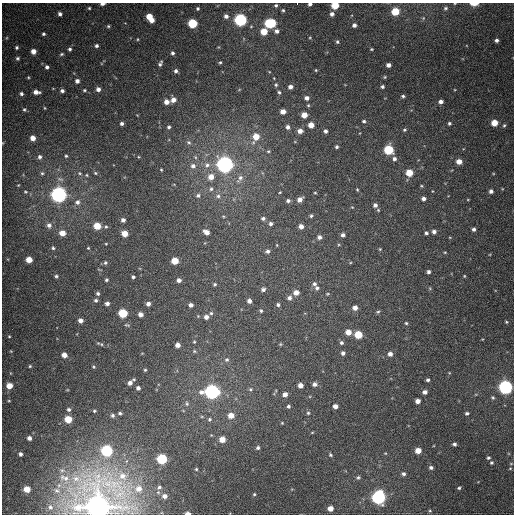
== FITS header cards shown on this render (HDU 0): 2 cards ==
NAXIS1  =                  512
NAXIS2  =                  512

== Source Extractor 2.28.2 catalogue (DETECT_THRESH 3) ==
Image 512 x 512 px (HDU 0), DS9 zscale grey, 1 PNG px = 1 image px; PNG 516 x 516 px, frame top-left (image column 1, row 512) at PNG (2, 3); no overlay
Background 472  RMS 13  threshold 40.5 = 3 sigma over >= 5 px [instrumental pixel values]
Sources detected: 255; all 255 listed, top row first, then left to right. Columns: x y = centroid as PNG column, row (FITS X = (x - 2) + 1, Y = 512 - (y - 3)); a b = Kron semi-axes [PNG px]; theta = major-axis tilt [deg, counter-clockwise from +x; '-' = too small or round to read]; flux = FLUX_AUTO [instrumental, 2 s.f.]
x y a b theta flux
102 4 5 3 - 2.7e+03
297 4 2 2 - 2.5e+03
310 4 4 3 - 2.4e+03
474 4 7 3 0 8.3e+03
276 5 4 4 - 1.4e+03
335 5 5 4 - 2.6e+04
89 8 3 3 - 1.0e+03
198 8 4 4 - 1.5e+03
445 8 6 5 - 1.6e+03
283 10 4 4 - 1.2e+03
395 11 5 5 - 2.8e+04
60 14 4 4 - 2.7e+03
332 14 5 4 - 3.3e+03
226 16 5 4 - 3.3e+03
150 18 8 5 -56 1.9e+04
423 18 5 5 - 1.1e+03
240 20 6 5 - 1.9e+05
192 23 5 5 - 5.4e+04
270 23 7 5 -1 7.3e+04
354 25 4 4 - 3.0e+03
108 26 4 4 - 1.2e+03
264 31 5 5 - 1.8e+04
277 31 5 4 - 3.5e+03
44 34 3 3 - 1.7e+03
310 38 4 3 - 7.4e+02
137 39 5 3 - 7.8e+02
496 40 4 4 - 2.3e+03
337 42 5 4 - 1.5e+03
96 46 4 4 - 2.2e+03
17 47 4 4 - 1.6e+03
70 49 4 4 - 1.7e+03
371 49 3 2 - 8.4e+02
33 51 4 4 - 6.9e+03
173 53 5 4 - 2.1e+03
62 54 5 4 - 1.3e+03
17 58 5 5 - 1.8e+03
220 62 4 3 - 1.1e+03
160 63 8 4 63 2.1e+03
388 65 4 4 - 4.0e+03
47 67 4 4 - 2.4e+03
316 70 4 4 - 9.3e+02
176 71 4 4 - 2.7e+03
28 77 4 4 - 1.1e+03
385 77 4 4 - 9.8e+02
77 81 5 4 - 3.6e+03
276 85 5 5 - 1.5e+03
290 87 5 4 - 3.9e+03
382 87 4 4 - 1.9e+03
98 89 5 4 - 3.8e+03
84 90 5 4 - 1.1e+03
239 90 5 3 - 7.6e+02
62 91 4 4 - 2.7e+03
36 92 6 4 -6 5.8e+03
279 92 5 4 - 1.4e+03
21 94 5 4 - 2.3e+03
403 96 4 4 - 1.6e+03
307 98 5 4 - 3.9e+03
173 100 6 6 - 5.2e+03
166 102 5 4 - 6.2e+03
441 102 4 4 - 3.9e+03
308 105 4 4 - 1.1e+03
45 108 5 3 - 8.4e+02
24 109 5 4 - 1.5e+03
283 111 5 4 - 6.9e+03
304 115 5 5 - 1.0e+04
364 121 5 4 - 1.7e+03
449 123 3 3 - 1.5e+03
494 123 5 5 - 1.5e+04
122 124 3 3 - 2.3e+03
311 125 4 4 - 1.0e+04
504 125 5 4 - 1.4e+03
169 127 4 4 - 1.7e+03
288 127 5 5 - 3.1e+03
405 130 5 4 - 1.3e+03
300 131 5 5 - 6.0e+03
325 131 4 4 - 2.6e+03
256 137 8 6 63 1.6e+04
33 138 4 4 - 7.6e+03
189 142 6 5 - 1.8e+03
337 147 4 4 - 1.9e+03
388 150 6 5 - 6.0e+04
268 151 5 4 - 1.2e+03
66 156 4 4 - 1.1e+03
40 157 5 5 - 2.5e+03
195 157 6 4 -71 1.3e+03
394 159 5 5 - 2.7e+03
459 161 5 4 - 8.8e+03
225 164 6 6 - 6.1e+05
207 165 9 8 - 5.2e+03
193 166 7 7 - 4.0e+03
161 170 3 2 - 8.7e+02
42 173 5 5 - 1.4e+03
80 173 6 5 - 1.4e+03
95 173 5 4 - 1.1e+03
409 173 5 5 - 2.1e+04
86 175 4 4 - 9.0e+02
211 177 6 6 - 9.2e+03
240 178 15 7 61 6.4e+03
18 185 4 3 - 7.0e+02
421 186 5 4 - 1.0e+03
211 189 6 6 - 2.2e+03
357 190 4 3 - 1.0e+03
432 191 4 3 - 5.7e+02
491 191 5 4 - 3.0e+03
25 192 5 4 - 1.1e+03
280 192 4 3 - 7.5e+02
315 193 4 3 - 8.6e+02
59 195 6 6 - 5.1e+05
198 195 6 5 - 2.3e+03
218 196 7 6 - 3.1e+03
423 199 4 4 - 3.4e+03
300 200 5 4 - 5.2e+03
288 201 5 4 - 2.4e+03
77 202 7 7 - 3.6e+03
375 205 6 6 - 3.8e+03
352 207 5 4 - 8.3e+02
223 216 5 3 - 8.8e+02
311 216 4 3 - 1.4e+03
263 218 4 4 - 2.1e+03
123 220 4 4 - 3.5e+03
271 224 4 4 - 2.3e+03
49 225 7 6 - 4.1e+03
97 226 5 5 - 1.9e+04
301 226 4 4 - 4.9e+03
106 227 5 4 - 1.2e+03
474 229 4 4 - 2.4e+03
434 231 5 5 - 3.3e+03
206 232 6 4 -30 6.6e+03
62 233 5 5 - 1.0e+04
124 233 5 4 - 1.4e+04
426 233 5 5 - 1.8e+03
343 235 4 4 - 2.7e+03
319 237 5 4 - 3.3e+03
106 244 3 3 - 6.8e+02
53 248 5 4 - 1.5e+03
88 248 3 3 - 8.4e+02
380 249 4 4 - 8.5e+02
267 251 4 4 - 2.3e+03
445 252 4 3 - 8.1e+02
29 260 5 4 - 1.4e+04
175 261 5 5 - 2.0e+04
105 263 5 5 - 1.8e+03
428 272 4 4 - 2.2e+03
56 276 4 4 - 1.5e+03
464 276 3 3 - 8.5e+02
133 277 4 3 - 1.8e+03
106 280 4 3 - 1.5e+03
179 280 5 5 - 3.9e+03
215 284 4 4 - 1.5e+03
314 284 6 5 - 2.3e+03
317 288 6 6 - 2.3e+03
430 288 6 3 73 9.5e+02
263 289 5 5 - 2.5e+03
296 292 5 5 - 7.2e+03
98 293 4 4 - 1.8e+03
327 294 5 3 - 8.7e+02
289 298 6 5 - 3.2e+03
96 300 5 5 - 2.0e+03
249 301 4 4 - 4.1e+03
107 303 4 4 - 3.1e+03
148 304 4 4 - 4.2e+03
191 305 4 4 - 3.6e+03
278 305 5 4 - 1.8e+03
355 308 5 5 - 5.0e+03
261 311 5 4 - 1.4e+03
378 312 5 4 - 1.4e+03
123 313 5 5 - 4.5e+04
211 313 5 5 - 1.4e+03
140 314 4 4 - 5.1e+03
198 316 4 4 - 8.0e+02
206 317 5 4 - 4.5e+03
80 320 4 4 - 5.2e+03
506 322 3 3 - 9.2e+02
406 323 4 4 - 1.2e+03
127 325 8 3 -15 1.2e+03
348 332 5 5 - 1.0e+04
358 335 5 5 - 2.8e+04
9 336 4 3 - 8.6e+02
194 342 5 4 - 1.0e+03
341 343 5 5 - 1.9e+03
102 344 6 4 -69 1.3e+03
280 344 5 4 - 9.8e+02
178 345 4 4 - 5.5e+03
11 351 5 3 - 7.9e+02
194 351 5 4 - 1.1e+03
343 353 4 4 - 2.6e+03
390 354 5 5 - 4.4e+03
64 355 5 4 - 7.9e+03
227 360 6 6 - 2.2e+03
30 366 4 4 - 1.2e+03
93 367 5 4 - 1.1e+03
145 370 3 3 - 9.3e+02
428 380 3 3 - 1.8e+03
130 383 6 5 - 4.5e+03
314 384 5 5 - 3.4e+03
300 385 4 4 - 6.1e+03
9 386 5 5 - 1.2e+04
505 387 6 6 - 3.0e+05
138 388 4 4 - 2.8e+03
251 389 6 5 - 1.6e+03
67 390 5 3 - 6.8e+02
212 392 7 6 - 3.8e+05
425 392 5 4 - 3.6e+03
285 394 5 5 - 5.2e+03
493 397 5 5 - 1.3e+03
9 401 4 3 - 8.7e+02
418 401 4 4 - 5.5e+03
187 404 6 6 - 1.7e+03
288 406 4 4 - 1.9e+03
335 406 4 4 - 4.9e+03
69 409 5 4 - 2.1e+03
94 411 4 4 - 1.1e+03
120 413 4 3 - 1.6e+03
308 413 5 4 - 1.4e+03
467 413 4 3 - 1.6e+03
112 415 5 5 - 2.0e+03
231 415 5 5 - 1.0e+04
68 419 5 5 - 2.4e+04
209 419 6 5 - 1.5e+03
282 423 4 4 - 8.5e+02
312 432 5 3 - 7.9e+02
29 438 5 4 - 3.9e+03
222 439 5 5 - 1.1e+04
454 444 4 3 - 2.2e+03
258 448 4 4 - 1.9e+03
418 450 5 4 - 1.1e+04
107 451 6 5 - 1.3e+05
385 453 5 3 - 7.8e+02
20 454 4 4 - 2.4e+03
330 455 6 4 -43 1.3e+03
488 458 5 4 - 1.4e+03
162 459 5 5 - 8.0e+04
126 461 3 3 - 3.0e+03
491 463 4 4 - 1.4e+03
511 464 5 3 - 8.1e+02
431 468 5 4 - 2.3e+03
510 468 5 4 - 9.8e+02
196 469 3 3 - 1.0e+03
62 470 9 7 3 4.0e+03
403 474 6 5 - 2.3e+03
358 477 6 5 - 1.8e+03
65 478 19 14 -34 1.8e+04
159 487 6 5 - 2.0e+03
138 488 10 9 - 8.9e+03
459 488 4 3 - 1.3e+03
27 489 5 4 - 1.4e+04
57 491 11 9 -15 8.0e+03
254 494 4 3 - 1.1e+03
165 496 5 5 - 4.1e+03
378 497 6 6 - 2.9e+05
98 506 16 16 - 1.5e+06
50 507 9 8 - 5.6e+03
330 508 5 4 - 7.6e+03
430 511 4 3 - 9.5e+02
188 513 4 3 - 5.2e+03
At the frame edge (FLAGS 8, measured only in part): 7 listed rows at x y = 102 4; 297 4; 310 4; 474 4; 335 5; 98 506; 188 513